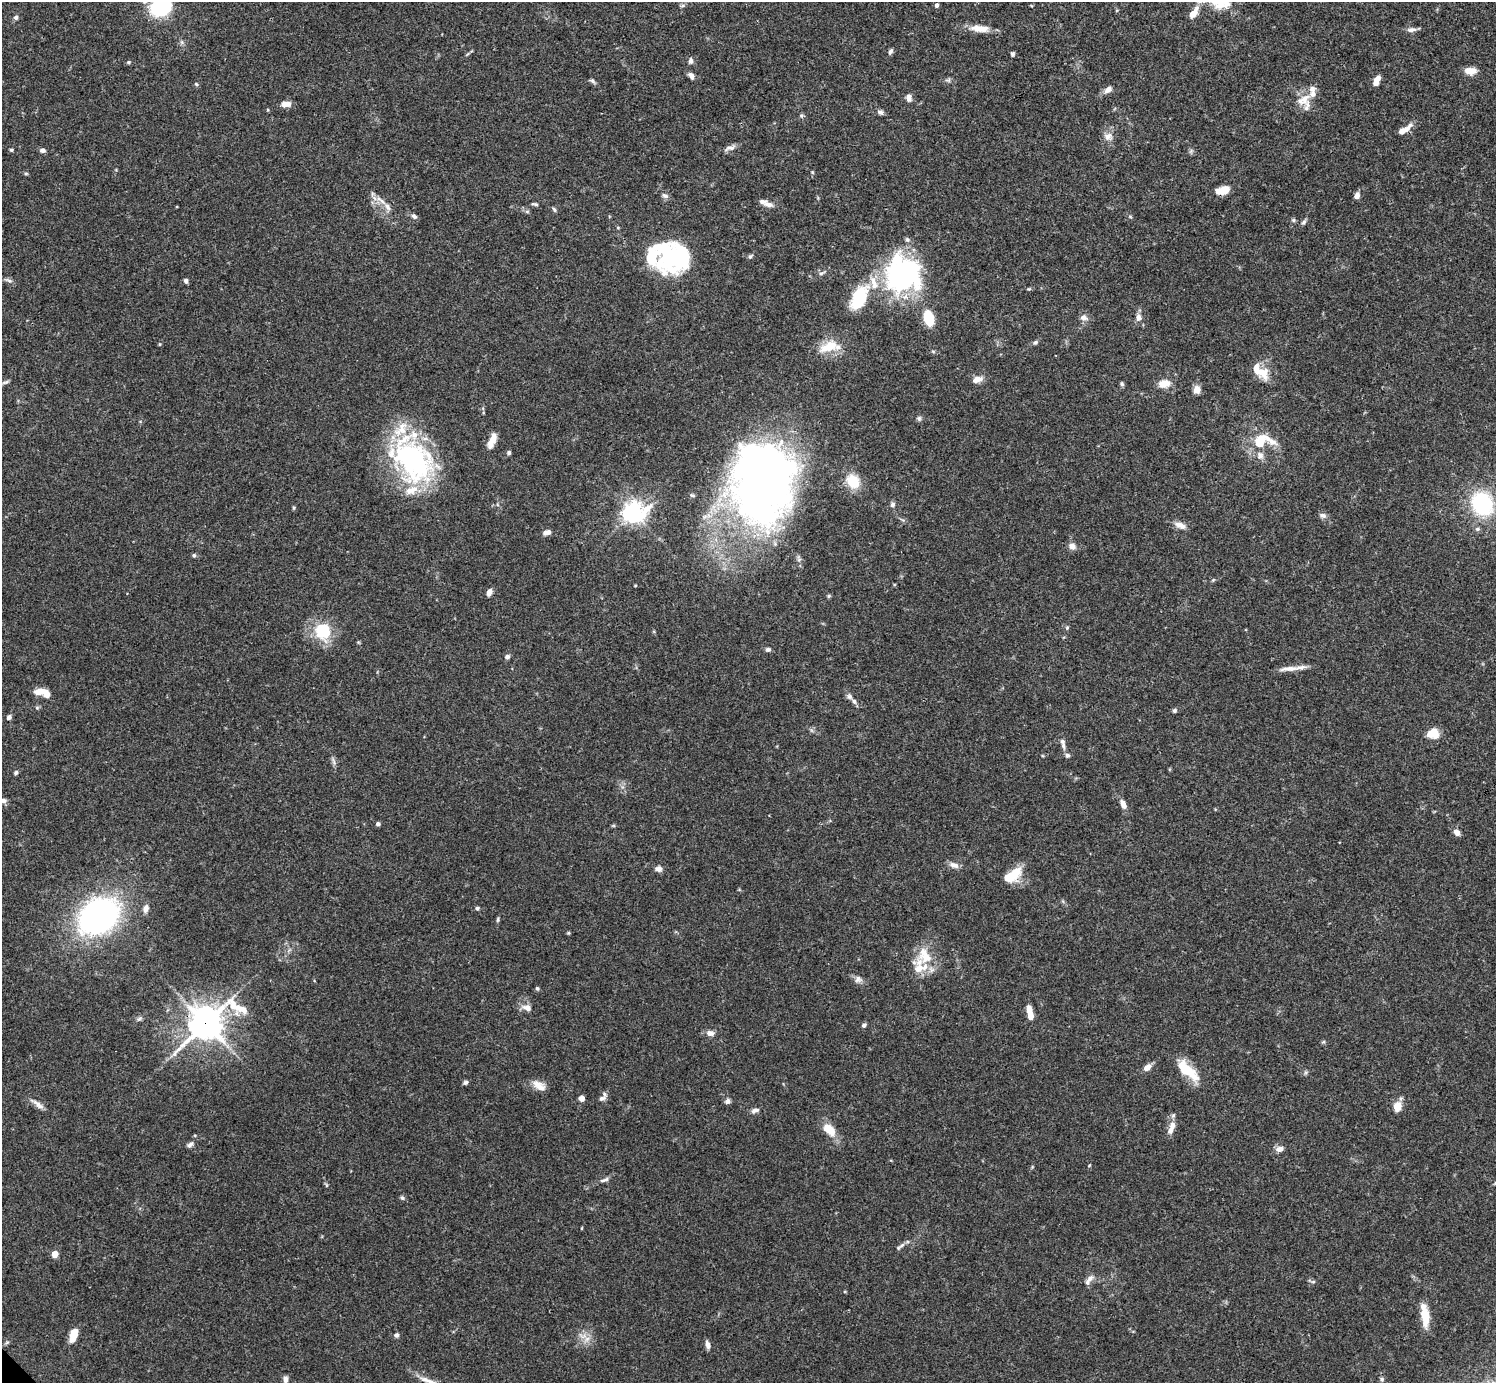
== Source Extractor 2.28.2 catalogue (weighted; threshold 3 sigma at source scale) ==
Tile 10 of 4 x 4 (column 2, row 3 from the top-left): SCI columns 1496-2989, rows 1539-2919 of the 5982 x 5981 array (HDU 1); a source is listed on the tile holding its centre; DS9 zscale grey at full resolution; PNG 1498 x 1385 px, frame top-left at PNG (2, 2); no overlay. Shown black and unused: <1% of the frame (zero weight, under 3 of 4 exposures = <1% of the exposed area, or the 3 px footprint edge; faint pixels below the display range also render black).
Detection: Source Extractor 2.28.2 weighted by HDU 2 'WHT'; one run over the whole footprint, this tile lists its part. Background 0.0696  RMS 0.0032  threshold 0.0143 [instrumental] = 3 sigma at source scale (4.5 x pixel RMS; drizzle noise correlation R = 1.50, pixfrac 1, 0.05/0.05 arcsec/px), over >= 5 px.
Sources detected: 175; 4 inside a brighter object's white glare — not listed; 19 inside a brighter listed object's ellipse — not listed separately; the other 152 listed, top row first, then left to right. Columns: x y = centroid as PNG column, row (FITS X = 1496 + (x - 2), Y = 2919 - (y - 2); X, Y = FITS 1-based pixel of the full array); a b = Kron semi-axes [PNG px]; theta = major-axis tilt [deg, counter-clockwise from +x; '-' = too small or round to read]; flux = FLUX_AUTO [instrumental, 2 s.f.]
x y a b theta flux
937 5 5 4 - 0.71
161 6 14 11 43 41
1194 13 17 8 58 3.5
16 17 6 6 - 0.74
980 28 25 9 -4 4.5
1411 30 12 6 4 1.4
890 52 8 4 61 0.77
1012 54 5 4 - 0.66
691 61 8 6 89 1
129 62 6 4 1 0.48
1470 71 12 7 -2 3.6
691 76 10 6 -55 1.3
948 80 6 6 - 0.65
1376 80 11 5 66 3
592 81 9 5 -43 0.66
196 84 5 4 - 0.42
1108 89 9 7 40 1.8
909 98 7 6 - 1.8
1304 99 24 12 37 4.7
285 104 11 6 4 2.6
880 112 9 6 -23 0.91
801 116 6 5 - 0.55
1404 130 20 7 32 3.2
1108 136 12 10 0 2.2
730 148 15 6 20 1.6
11 150 4 4 - 0.49
42 150 7 5 -4 0.97
1191 151 7 4 72 0.54
812 172 6 3 -71 0.35
26 173 6 4 0 0.38
1223 190 14 8 17 4.6
372 194 7 4 72 0.56
665 196 9 6 -25 1
1357 196 7 6 - 1.6
536 204 6 5 - 0.55
769 205 13 7 -11 1.7
387 207 13 7 -60 2
554 209 7 4 -62 0.53
527 212 6 4 0 0.51
414 216 8 6 -30 0.92
1293 220 5 5 - 0.52
1304 222 9 5 46 0.73
652 256 25 16 -67 11
750 256 8 5 51 0.6
680 257 29 21 -84 23
821 273 10 5 17 0.84
903 274 41 40 - 58
9 281 11 4 -15 0.89
186 281 6 5 - 0.83
1029 289 5 3 - 0.28
859 298 37 19 63 15
1138 317 9 8 - 1.8
929 318 13 8 -75 10
1083 318 10 7 -6 1.4
1035 342 6 5 - 0.59
829 347 28 13 20 7.3
933 351 6 4 -19 0.42
1262 372 18 15 -30 5.3
977 379 14 8 20 2.2
5 382 11 4 19 0.62
1164 383 14 9 6 3.7
1122 384 6 5 - 0.57
1197 390 6 6 - 3.5
919 418 7 5 -76 0.7
492 440 17 7 68 3.9
1262 440 29 17 3 11
509 452 5 5 - 0.66
412 459 58 39 -55 62
762 480 89 63 88 230
853 481 17 14 -55 8
1482 504 19 16 -63 33
892 505 7 6 - 1
633 513 8 7 - 220
1322 515 10 7 -13 1.1
1180 525 16 7 -25 2.3
1477 529 6 5 - 0.71
547 532 9 6 14 1.5
1072 546 9 8 - 1.9
194 555 5 5 - 0.53
489 592 9 5 74 1.6
829 596 6 5 - 0.44
1067 628 6 5 - 0.44
322 631 18 17 - 14
768 649 6 5 - 0.76
507 656 7 6 - 0.79
1289 668 29 6 5 3.1
38 691 10 6 11 3.9
47 694 9 7 -78 2.4
849 696 8 7 - 0.97
37 708 5 5 - 0.5
1174 710 6 5 - 0.6
9 717 6 5 - 0.99
1433 733 14 12 14 4.1
1063 746 11 5 -82 1.1
1067 755 6 5 - 0.8
333 761 13 4 -69 0.89
16 773 6 4 60 0.68
3 800 9 6 -2 1.3
1123 804 10 6 -64 2.4
378 824 5 5 - 0.7
1457 832 8 6 -47 1.8
954 865 12 7 -18 1.9
658 869 9 7 -13 1.3
1016 873 18 10 71 6.4
146 908 9 6 76 1.8
477 908 5 4 - 0.68
98 916 31 24 35 120
498 920 8 4 89 0.52
568 933 4 4 - 0.35
926 958 18 12 -16 5.9
918 969 19 12 -54 4.4
858 979 10 10 - 1.5
537 988 5 4 - 0.54
527 1008 15 8 -14 2.1
1029 1010 9 6 -75 2.7
139 1019 8 5 30 0.7
205 1023 16 11 32 510
864 1025 5 4 - 0.97
710 1033 11 8 -9 1.6
1323 1042 6 4 42 0.42
1147 1067 9 6 39 2.5
1187 1070 32 12 -42 9.5
465 1082 6 5 - 0.73
538 1084 17 11 -21 3
582 1098 6 5 - 1.6
602 1098 12 6 26 1.3
728 1101 7 6 - 0.92
38 1104 21 6 -36 2
1397 1107 10 8 73 4
755 1110 11 6 20 1.3
1171 1128 19 7 69 2.9
829 1130 15 9 -47 6.2
190 1144 11 6 35 1.1
1280 1149 11 8 12 1.5
1089 1165 5 3 - 0.28
604 1180 15 5 19 1.1
326 1185 6 4 -71 0.41
402 1198 6 5 - 0.63
582 1228 5 3 - 0.24
902 1245 11 4 40 0.98
55 1254 6 5 - 3.4
1090 1278 11 6 45 1.4
1313 1282 6 4 1 0.51
1425 1315 29 9 -83 6.2
73 1335 13 7 74 5
396 1335 6 5 - 0.95
583 1336 14 6 -8 2.2
7 1342 6 4 20 0.48
707 1345 10 5 -78 1.3
285 1379 8 6 -90 1.3
1382 1379 6 6 - 0.67
430 1382 37 7 -23 4.3
Overlapping masked pixels (flux is a lower limit): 2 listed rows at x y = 1404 130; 205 1023
Isophote crosses this tile's border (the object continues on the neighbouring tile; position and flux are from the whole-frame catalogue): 3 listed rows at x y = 161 6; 3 800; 430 1382